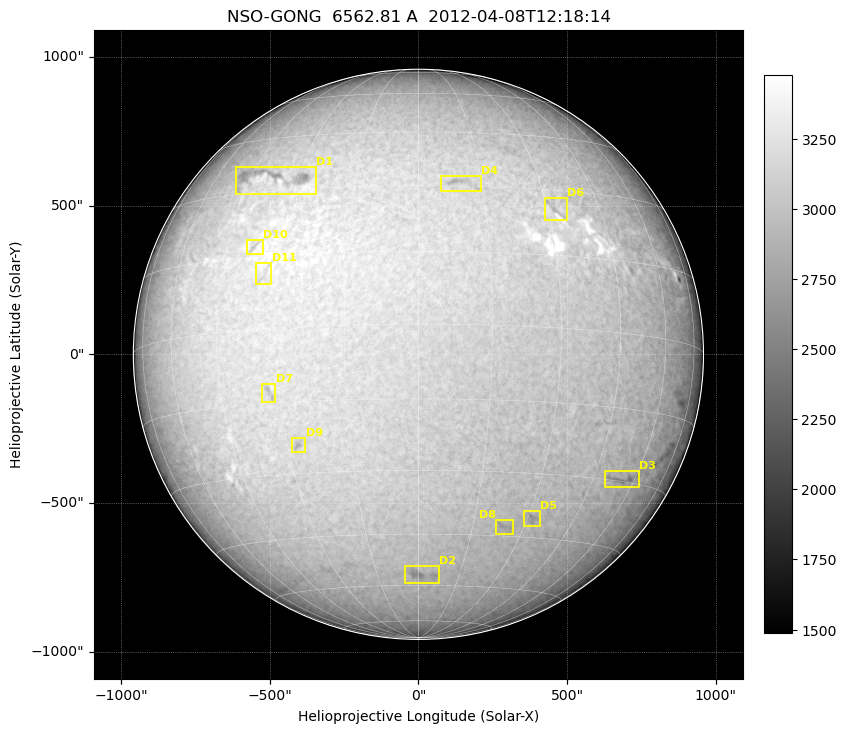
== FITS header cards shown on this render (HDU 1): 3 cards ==
TELESCOP= 'NSO-GONG'           / NSO/GONG Network
WAVELNTH=             6562.808 / [A] exact wavelength of obs
DATE-OBS= '2012-04-08T12:18:14' / Observation start date and time (UTC)

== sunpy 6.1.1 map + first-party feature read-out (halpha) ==
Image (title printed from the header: NSO-GONG  6562.81 A  2012-04-08T12:18:14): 2048 x 2048 px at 1.06 arcsec/px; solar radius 958 arcsec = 900 px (full disc in frame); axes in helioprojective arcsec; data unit not stated in the header (colour bar unlabelled)
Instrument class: HALPHA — H-alpha (6563 A) chromospheric image
Bright regions (plage): reference = the median radial profile (limb darkening/brightening removed); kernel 17 px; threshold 5 sigma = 827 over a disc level ~3116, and >= 1.075x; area >= 63 px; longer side >= 22 px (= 23 arcsec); searched inside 0.97 R_sun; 0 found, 0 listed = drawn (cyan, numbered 1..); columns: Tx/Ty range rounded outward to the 5 arcsec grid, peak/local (2 s.f.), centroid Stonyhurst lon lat
Dark features (filaments and sunspots): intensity divided by the median radial (limb-darkening) profile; local-median window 148 px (8% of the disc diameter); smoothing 5 px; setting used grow <= 0.95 with closing radius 7 px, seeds <= 0.88 or >= 162 px of the 54-px (= 58 arcsec) line detector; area >= 63 px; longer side >= 22 px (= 23 arcsec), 11 px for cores <= 0.7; searched inside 0.97 R_sun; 11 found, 11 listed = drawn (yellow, D1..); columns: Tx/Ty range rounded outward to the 5 arcsec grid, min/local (2 s.f., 1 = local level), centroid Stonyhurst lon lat
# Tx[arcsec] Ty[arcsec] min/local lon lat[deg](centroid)
D1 -615..-345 535..630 0.81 -37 +34
D2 -45..70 -770..-710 0.86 +1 -56
D3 625..745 -445..-390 0.86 +56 -29
D4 75..210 545..600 0.88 +10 +31
D5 355..410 -580..-525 0.88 +31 -40
D6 425..500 450..525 0.9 +32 +26
D7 -530..-480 -165..-100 0.9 -32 -13
D8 260..320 -605..-555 0.91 +24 -43
D9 -430..-380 -330..-280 0.88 -27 -24
D10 -580..-520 335..385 0.9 -37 +17
D11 -550..-495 230..310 0.93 -34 +11
Off-limb: outside the limb everything is below the colour-scale floor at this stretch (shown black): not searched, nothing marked